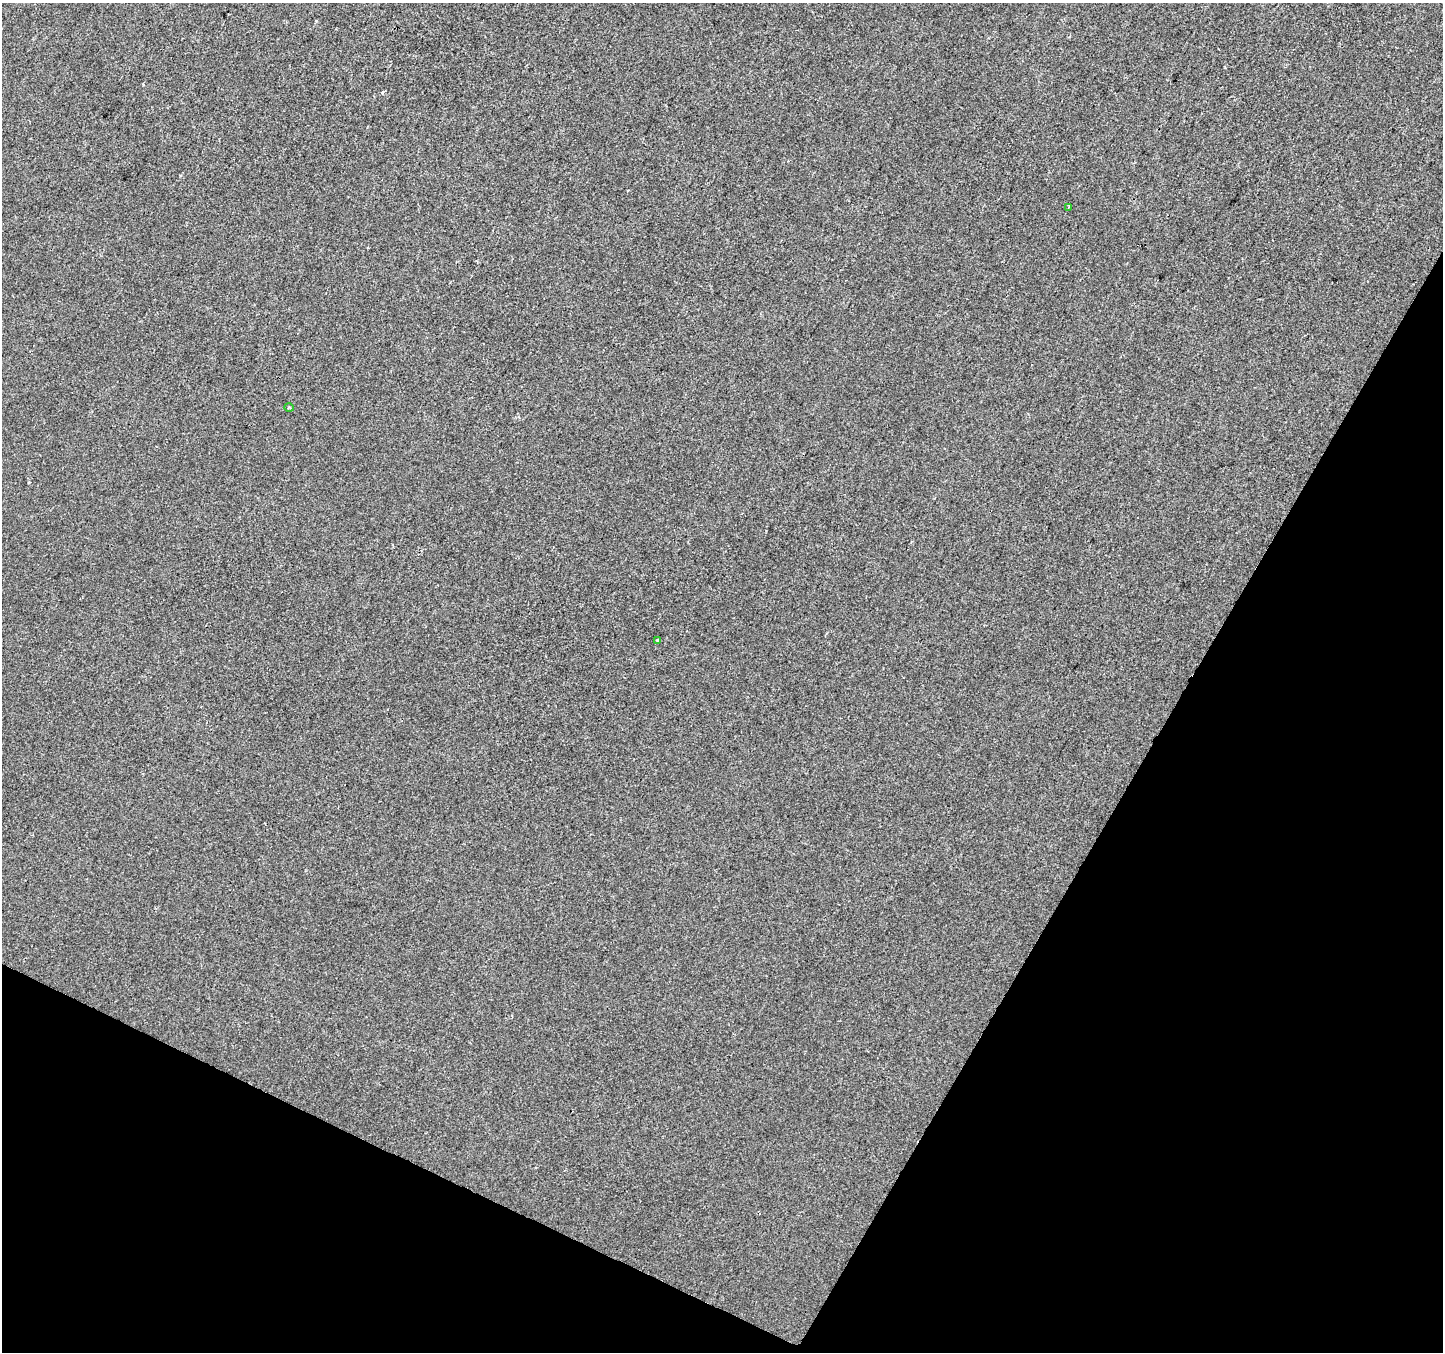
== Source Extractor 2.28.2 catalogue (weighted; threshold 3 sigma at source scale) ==
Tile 15 of 4 x 4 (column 3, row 4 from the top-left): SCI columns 2889-4329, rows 265-1614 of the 5770 x 5865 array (HDU 1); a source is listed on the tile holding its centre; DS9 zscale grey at full resolution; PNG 1445 x 1354 px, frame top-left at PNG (2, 3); each listed source drawn as its Kron ellipse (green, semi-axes under 4 px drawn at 4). Shown black and unused: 26% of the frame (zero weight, under 2 of 3 exposures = <1% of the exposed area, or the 3 px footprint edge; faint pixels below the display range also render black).
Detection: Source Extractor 2.28.2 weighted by HDU 2 'WHT'; one run over the whole footprint, this tile lists its part. Background -6.54e-04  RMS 0.0041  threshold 0.0185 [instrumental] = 3 sigma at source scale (4.5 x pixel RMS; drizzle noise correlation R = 1.50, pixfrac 1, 0.0396/0.0396 arcsec/px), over >= 5 px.
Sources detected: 3; all 3 listed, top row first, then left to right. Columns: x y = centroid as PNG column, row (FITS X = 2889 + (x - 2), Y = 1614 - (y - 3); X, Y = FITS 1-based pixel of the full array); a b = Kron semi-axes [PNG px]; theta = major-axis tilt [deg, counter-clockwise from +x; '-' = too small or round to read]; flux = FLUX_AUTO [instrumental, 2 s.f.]
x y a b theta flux
1068 207 3 2 - 0.54
289 408 5 3 - 0.44
657 641 3 3 - 1.2